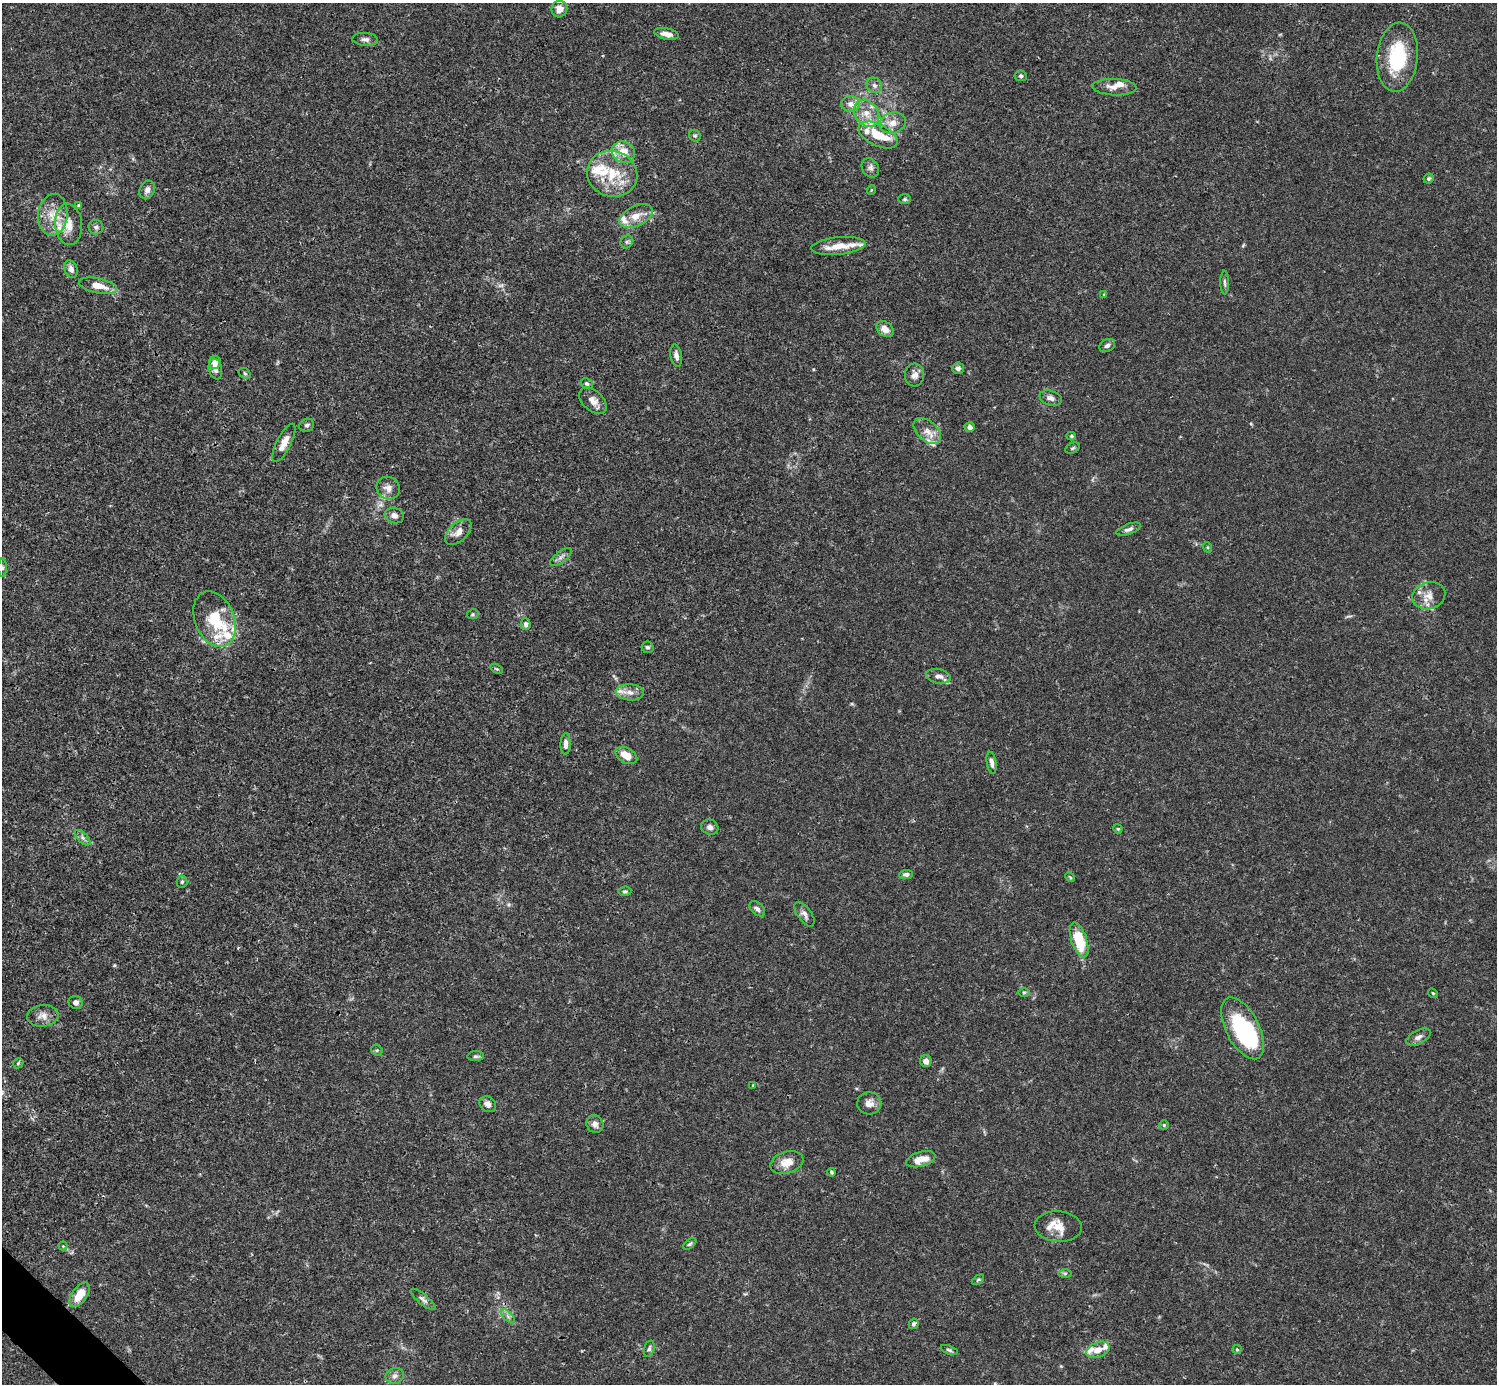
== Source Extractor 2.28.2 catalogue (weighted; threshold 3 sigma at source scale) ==
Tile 7 of 4 x 4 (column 3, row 2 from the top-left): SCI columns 2991-4485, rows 2920-4301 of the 5982 x 5981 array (HDU 1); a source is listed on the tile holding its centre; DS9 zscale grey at full resolution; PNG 1499 x 1386 px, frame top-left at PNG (2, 3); each listed source drawn as its Kron ellipse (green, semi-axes under 4 px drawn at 4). Shown black and unused: <1% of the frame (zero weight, under 3 of 4 exposures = <1% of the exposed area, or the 3 px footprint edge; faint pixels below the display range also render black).
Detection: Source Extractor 2.28.2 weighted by HDU 2 'WHT'; one run over the whole footprint, this tile lists its part. Background 0.0164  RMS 0.0022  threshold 0.00989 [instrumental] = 3 sigma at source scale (4.5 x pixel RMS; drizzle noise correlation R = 1.50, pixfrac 1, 0.05/0.05 arcsec/px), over >= 5 px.
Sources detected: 132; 1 inside a brighter object's white glare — neither listed nor drawn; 24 inside a brighter listed object's ellipse — not listed separately; the other 107 listed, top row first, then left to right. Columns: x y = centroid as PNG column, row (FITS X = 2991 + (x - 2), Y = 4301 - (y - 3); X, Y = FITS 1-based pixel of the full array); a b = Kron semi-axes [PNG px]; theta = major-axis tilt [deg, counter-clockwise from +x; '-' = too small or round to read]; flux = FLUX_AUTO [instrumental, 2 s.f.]
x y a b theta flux
559 9 8 7 - 1.7
667 34 13 5 -11 1.5
365 39 13 6 -5 0.93
1397 57 35 20 84 13
1021 76 6 5 - 0.5
874 85 8 7 - 0.73
1115 87 22 8 -2 1.9
850 104 9 8 - 1.4
867 113 15 11 -52 2.8
893 123 13 10 16 2
878 135 21 11 -26 5
695 136 6 5 - 0.36
623 152 12 10 -28 3.4
870 168 10 8 -57 0.85
612 174 25 22 -18 8.8
1429 178 5 4 - 0.42
147 190 9 7 65 1
871 190 5 3 - 0.18
905 199 6 5 - 0.33
79 205 4 3 - 0.32
53 215 21 15 84 4.1
636 216 18 10 26 2.8
68 224 20 13 -85 3.3
96 227 7 7 - 0.63
627 242 7 5 45 0.43
838 246 27 9 6 3.5
71 269 9 6 -69 1.1
1224 282 12 4 -89 0.5
98 286 19 7 -11 3
1104 294 3 3 - 0.21
885 329 9 7 -40 1.7
1107 345 8 6 25 0.65
676 356 11 5 -80 0.92
215 362 6 6 - 1.5
958 368 6 5 - 0.69
215 369 10 6 -78 0.87
245 373 6 5 - 0.36
914 375 11 9 87 1.3
587 384 6 5 - 0.43
1051 398 11 7 -17 0.99
593 401 16 10 -43 1.7
307 425 7 6 - 0.53
970 427 5 5 - 0.92
927 431 16 10 -41 2.1
1071 436 5 4 - 0.33
284 443 21 7 63 2.3
1072 448 8 5 27 0.38
388 488 12 11 - 1.5
394 516 10 7 -18 1
1129 529 13 5 20 0.77
458 532 16 9 43 1.9
1207 547 5 3 - 0.21
561 557 13 5 37 0.79
2 568 9 4 -90 0.49
1429 596 17 13 17 2.6
473 614 5 5 - 0.3
215 619 29 19 -67 8.3
526 624 6 5 - 0.64
647 647 6 5 - 0.44
497 669 7 4 -30 0.28
939 676 12 7 -11 1.3
630 692 14 8 -4 1.6
566 744 11 5 89 1.1
626 756 12 7 -29 2.7
992 763 11 5 -82 0.88
710 827 9 7 -17 0.87
1118 829 5 3 - 0.21
83 838 10 5 -45 0.71
906 874 7 4 3 0.7
1070 877 5 3 - 0.23
182 882 6 5 - 0.41
625 891 6 5 - 0.41
757 909 9 6 -43 0.66
804 914 14 7 -55 1
1079 940 18 7 -71 8.6
1024 992 6 4 0 0.31
1433 993 5 4 - 0.24
76 1002 7 6 - 0.89
43 1016 15 10 6 1.8
1243 1028 34 16 -63 21
1418 1037 13 7 27 1
377 1050 6 5 - 0.35
476 1056 8 5 3 0.39
926 1061 6 5 - 1.1
18 1063 6 4 46 0.28
753 1085 3 2 - 0.14
869 1103 12 11 - 1.5
488 1104 9 7 -36 0.96
595 1124 9 8 - 1.2
1164 1125 5 5 - 0.26
921 1159 15 7 16 2.5
787 1163 17 11 17 2.8
831 1172 4 3 - 0.34
1058 1226 23 15 -4 3.3
690 1244 7 4 37 0.38
63 1246 4 4 - 0.19
1065 1273 6 4 0 0.34
978 1280 7 3 37 0.27
80 1295 14 7 55 4.2
423 1299 15 5 -40 0.78
508 1316 9 3 -45 0.5
914 1324 5 4 - 0.42
649 1349 8 5 72 0.51
1237 1349 5 4 - 0.3
949 1350 9 4 -19 0.44
1098 1350 12 7 23 1.8
395 1376 9 7 19 0.87